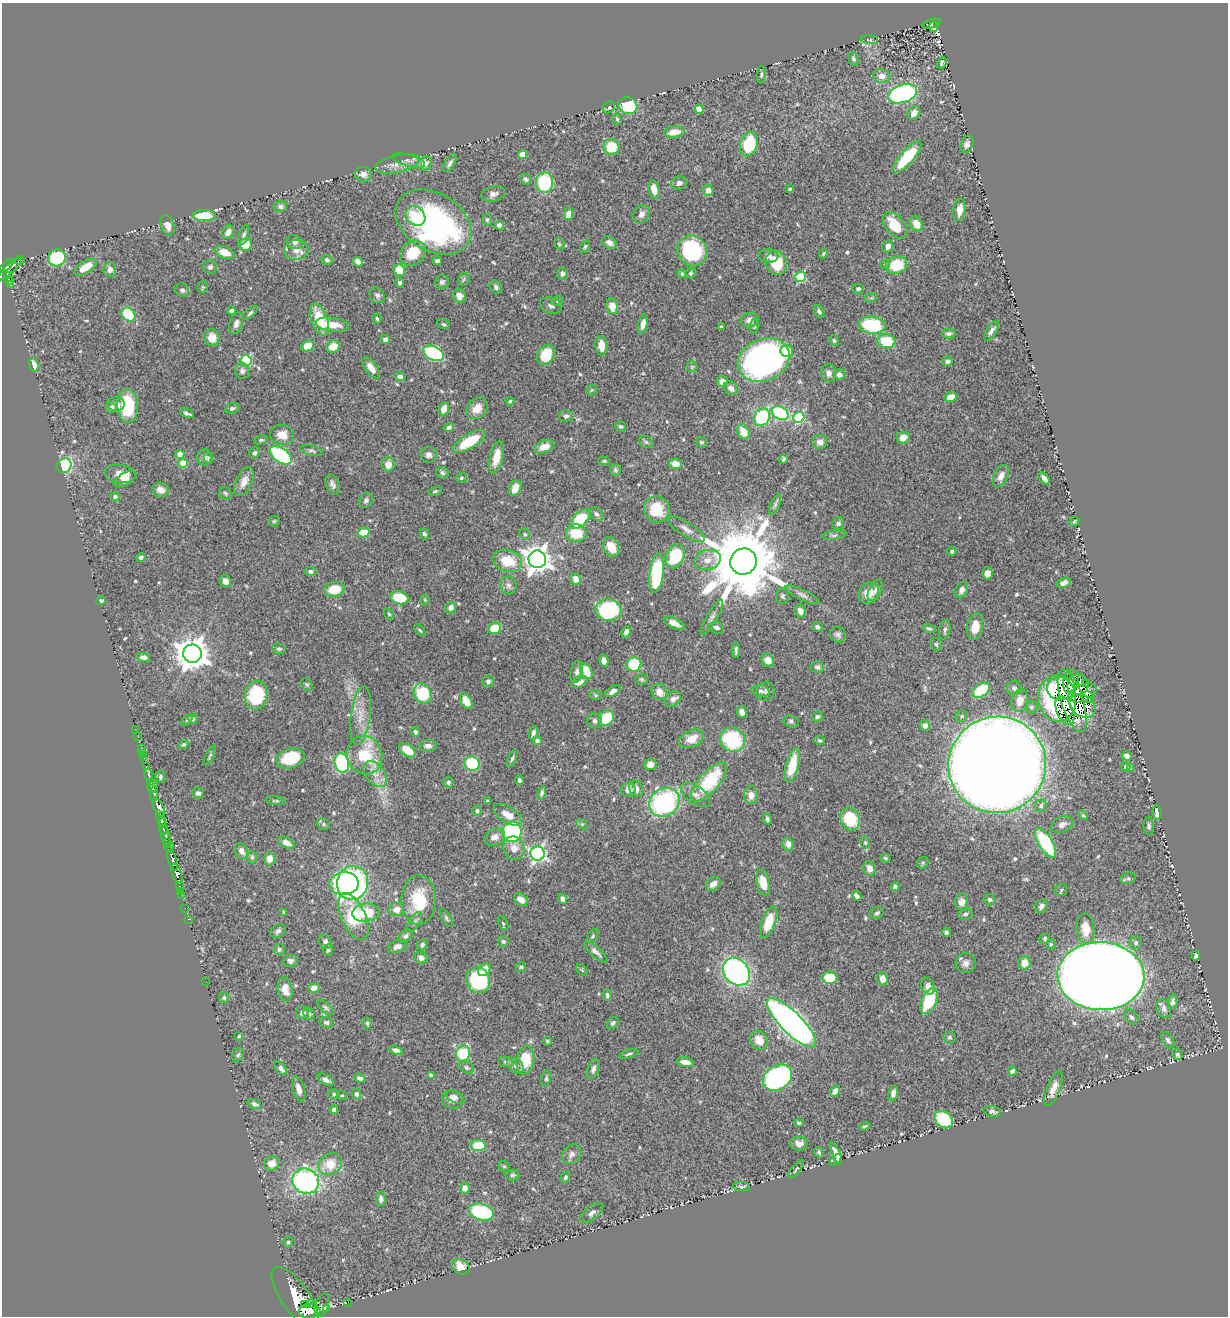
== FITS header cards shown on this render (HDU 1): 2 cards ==
NAXIS1  =                 1226
NAXIS2  =                 1314

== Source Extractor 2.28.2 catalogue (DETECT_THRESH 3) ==
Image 1226 x 1314 px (HDU 1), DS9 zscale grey, 1 PNG px = 1 image px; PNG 1230 x 1318 px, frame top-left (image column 1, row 1314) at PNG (2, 3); each listed source drawn as its Kron ellipse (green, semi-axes under 4 px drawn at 4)
Background 0.449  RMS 0.014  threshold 0.0434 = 3 sigma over >= 5 px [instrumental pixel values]
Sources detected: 598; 3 with non-positive FLUX_AUTO (blend fragments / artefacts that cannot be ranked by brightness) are neither listed nor drawn; of the other 595, the 500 brightest by FLUX_AUTO listed and drawn (95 fainter detections omitted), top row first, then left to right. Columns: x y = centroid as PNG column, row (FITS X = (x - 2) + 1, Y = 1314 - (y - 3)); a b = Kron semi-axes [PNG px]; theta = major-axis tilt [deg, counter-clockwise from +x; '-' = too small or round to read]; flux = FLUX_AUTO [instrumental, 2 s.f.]
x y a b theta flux
932 24 9 4 18 42
934 27 5 3 - 56
870 40 8 3 -4 1.4
853 59 7 4 -74 2.1
942 63 6 4 61 1.7
761 75 8 4 86 2.2
882 76 9 7 -16 7.6
903 94 15 9 18 180
628 106 9 8 - 59
609 107 6 5 - 2.1
699 109 4 4 - 16
914 113 7 6 - 7.1
617 119 6 4 -73 1.5
674 132 10 5 7 12
749 144 12 8 74 53
967 144 9 6 69 4.1
612 147 8 7 - 24
523 155 4 4 - 21
907 157 20 6 49 42
409 160 16 5 -15 4
425 163 8 6 45 5.8
450 163 10 5 57 3.1
398 164 23 8 12 9.9
363 174 8 7 - 5.4
526 179 6 5 - 2.5
545 183 10 8 89 60
679 183 8 6 14 5.4
790 189 3 3 - 1.6
654 190 9 5 -77 10
708 190 5 5 - 6.1
493 194 12 7 17 4.5
280 207 6 5 - 2.4
959 210 11 6 82 9.4
568 214 6 4 77 8
641 214 9 7 61 4.3
204 216 11 5 0 38
416 216 11 8 -41 16
487 220 6 4 85 1.8
433 222 41 28 -32 230
916 224 8 6 -63 10
168 225 11 6 -71 7.1
499 225 4 4 - 8.5
895 225 15 9 -50 25
228 232 7 5 53 6.4
244 235 10 5 73 2.8
295 242 8 7 - 4
609 243 8 5 -31 5.9
559 244 6 4 -47 1.5
245 245 6 6 - 19
585 246 7 4 62 1.5
888 246 6 5 - 5.8
296 250 12 10 10 10
692 251 16 14 -60 86
225 252 10 6 -20 13
413 253 14 11 44 27
823 254 5 4 - 1.3
768 256 10 6 -3 4.5
57 258 9 8 - 69
20 260 5 3 - 25
327 260 5 4 - 2.4
437 261 4 3 - 2.4
358 262 5 4 - 5.1
776 263 12 10 -71 32
885 264 5 4 - 1.3
7 265 8 4 40 200
896 265 11 8 16 34
85 267 13 6 34 17
210 267 7 7 - 3.1
10 269 15 4 43 170
110 270 7 6 - 5
399 270 6 5 - 26
562 273 6 5 - 3
691 273 5 4 - 1.6
682 274 4 3 - 1.5
7 276 3 3 - 55
801 277 5 5 - 71
464 279 6 5 - 2.1
9 280 4 3 - 49
442 282 7 6 - 2.7
399 283 5 4 - 2
11 284 4 3 - 50
203 287 5 5 - 1.3
496 287 7 5 -53 2.9
858 289 6 5 - 1.7
182 290 7 6 - 2.9
377 295 8 7 - 3.8
459 296 7 6 - 7.1
871 298 6 4 17 1.3
558 301 6 5 - 1.7
551 306 11 8 -20 3.8
612 306 8 5 -79 15
232 310 4 3 - 2.5
819 312 7 4 -60 2.6
250 313 9 3 42 1.9
128 314 8 6 -44 49
377 319 5 3 - 1.5
319 320 17 8 -69 34
750 320 8 7 - 5.2
236 323 11 6 71 5.3
443 324 7 5 -16 1.7
643 324 10 4 76 6.4
332 325 17 6 -9 17
872 325 13 8 -4 68
754 326 7 4 83 1.9
721 327 3 3 - 1.6
991 331 12 5 57 3.6
949 333 7 5 2 2.8
212 338 8 7 - 12
385 339 5 4 - 2.8
834 340 5 5 - 1.9
886 341 9 7 -5 33
308 346 7 5 24 15
601 346 10 6 -84 11
333 347 7 6 - 10
787 351 6 6 - 24
434 353 11 6 -27 120
546 355 11 8 62 33
764 360 27 21 24 470
246 361 5 5 - 85
947 361 5 4 - 3.4
34 365 7 4 -76 11
692 367 5 5 - 1.5
371 368 12 5 -53 8.1
242 371 8 7 - 3.2
829 373 9 7 -85 5.2
839 375 6 5 - 4.9
400 376 5 4 - 3.2
722 381 5 5 - 8.5
731 388 7 6 - 5.7
592 390 5 5 - 1.4
951 397 6 4 21 10
510 401 4 3 - 1.6
116 404 9 7 -3 4.8
127 406 17 10 -87 56
111 407 5 5 - 3.5
232 408 7 5 17 2.5
477 408 12 9 42 11
444 409 6 5 - 12
187 413 7 3 -22 2.7
780 413 9 6 -33 87
566 416 7 5 5 2.9
762 417 9 7 55 70
799 418 5 5 - 89
621 426 5 5 - 1.9
449 427 5 4 - 2.4
743 432 8 6 -60 14
282 435 12 10 -11 12
903 438 6 5 - 10
261 440 7 4 14 1.7
469 441 18 7 31 38
646 442 7 5 -29 2.4
701 442 6 5 - 1.7
820 442 7 7 - 5.8
544 447 10 6 20 10
312 451 11 5 -15 2.6
255 453 6 5 - 2.4
180 454 4 4 - 12
281 455 12 7 -36 100
429 455 8 8 - 4.5
204 457 8 7 - 4
496 457 16 6 77 15
209 458 6 4 84 1.7
784 459 5 3 - 1.8
604 461 6 4 0 1.5
183 463 4 4 - 27
388 464 7 6 - 9.2
675 464 6 5 - 8.8
64 466 8 7 - 95
615 470 6 5 - 1.9
442 473 6 5 - 2.3
120 474 16 9 -8 11
1001 476 12 7 65 7.4
461 478 5 4 - 1.5
1044 478 7 4 -48 5.3
125 479 12 6 28 5.6
244 481 15 8 66 9.4
333 484 10 6 -66 3.8
515 488 8 5 64 13
160 490 8 7 - 7.7
435 491 7 4 15 1.4
225 493 6 5 - 1.9
115 497 4 4 - 3.4
366 500 8 6 60 3
775 505 10 4 67 2.6
657 509 13 12 - 28
596 514 7 6 - 3
580 519 12 6 46 49
274 521 5 5 - 1.4
1074 521 5 4 - 1.5
838 523 6 5 - 2.6
686 529 21 7 -32 7.1
364 533 6 5 - 24
576 533 10 9 - 25
424 534 6 4 -62 2.2
525 534 6 5 - 1.6
834 535 11 4 7 2.5
611 547 10 7 -63 19
952 551 5 4 - 2
675 556 13 8 66 65
141 557 5 4 - 2.5
537 559 9 8 - 1100
707 560 14 10 18 9.2
507 561 15 11 -16 28
743 561 13 13 - 14000
311 571 6 4 -3 2.9
657 573 20 7 83 87
987 573 6 5 - 6.2
576 579 6 5 - 6.9
225 581 6 5 - 5.3
1064 583 7 4 18 4.4
508 585 9 8 - 4
334 589 10 7 11 22
875 590 12 6 63 4.1
962 590 8 6 62 5.4
869 593 11 9 51 12
802 595 18 5 -25 4.7
783 596 8 6 -79 2.6
399 598 9 6 -13 39
425 600 5 5 - 1.3
101 601 5 4 - 1.8
451 608 6 5 - 5.3
609 610 13 11 -7 98
800 611 7 5 -66 5.3
389 614 6 4 -57 1.5
712 617 20 5 60 4.8
674 623 11 5 -24 7
817 627 5 4 - 2.6
975 627 13 8 81 16
494 628 7 5 20 26
717 628 8 5 -20 3.6
929 628 6 4 -15 2.1
420 630 7 4 -46 1.7
945 630 10 5 82 3.3
626 632 6 4 70 4.2
838 634 8 7 - 3.4
936 644 6 5 - 1.5
279 649 7 5 -9 1.8
736 650 8 3 88 2.1
192 654 9 9 - 1800
143 657 7 4 -10 3.7
768 660 7 6 - 7.5
604 661 6 4 -81 4.4
634 664 7 7 - 54
817 667 7 5 -7 2.5
586 671 8 5 -64 20
577 672 11 6 80 4.1
642 679 6 5 - 1.7
488 681 6 5 - 2.5
1071 681 12 7 76 26
579 682 9 5 27 7.4
1085 683 3 2 - 40
307 685 7 5 -55 1.7
1078 685 11 10 - 22
1014 688 7 7 - 3.8
1061 688 14 12 8 41
981 690 10 6 34 41
613 691 8 4 34 4.5
760 691 9 6 -13 2.8
659 692 9 7 -53 9.3
765 692 9 9 - 3.6
422 693 10 8 -60 55
1082 693 15 8 23 25
256 695 14 11 79 73
596 695 6 5 - 1.5
1088 697 6 5 - 7.8
673 699 9 7 41 5.4
1057 699 23 19 -84 93
1020 700 11 8 76 13
466 701 8 5 -61 19
1072 701 32 11 -73 100
1082 706 14 10 -36 37
1031 707 6 6 - 2.5
1065 710 15 8 -66 28
742 712 6 4 -71 5.4
361 716 29 10 83 17
817 716 5 4 - 2
962 716 6 5 - 2.1
606 718 8 7 - 40
193 719 5 4 - 2.1
187 720 6 4 44 1.5
595 721 7 7 - 3.2
791 721 7 5 -17 2.2
925 726 5 5 - 5.1
135 729 2 2 - 2.6
416 732 4 3 - 2
533 733 7 4 73 2.5
138 737 2 2 - 4.9
692 739 13 8 25 14
733 740 13 11 -36 68
820 740 5 4 - 1.8
537 741 4 4 - 3.3
184 744 5 4 - 1.6
428 746 9 6 2 4.9
141 748 2 2 - 4.1
407 750 9 5 -37 19
142 753 3 2 - 8.9
365 755 19 17 -70 51
210 756 11 3 63 1.7
1127 756 5 4 - 4.9
144 758 3 3 - 21
291 758 14 9 19 40
512 758 9 4 66 2
342 763 9 7 -78 120
472 763 8 7 - 50
650 764 6 5 - 6.3
792 765 17 6 75 31
997 765 49 48 - 4200
146 767 3 2 - 35
1125 767 5 4 - 2
1131 768 4 4 - 7
375 774 15 9 -53 10
149 775 6 3 -77 100
160 777 6 4 -80 2.5
519 780 5 4 - 2.3
151 782 4 3 - 100
448 782 5 5 - 2.1
709 782 24 10 49 68
153 787 6 4 61 290
636 789 8 6 -69 5.1
628 790 7 7 - 5.1
198 793 6 5 - 2.9
542 793 6 4 75 2.7
154 794 7 3 89 190
696 795 16 9 -34 7.8
751 795 9 7 -90 8.4
276 801 9 4 -9 1.6
487 801 4 3 - 1.5
664 802 16 13 36 150
1041 806 6 5 - 2.6
159 807 10 5 -64 790
477 811 5 4 - 1.8
1157 813 7 4 -80 6
507 815 16 8 -33 12
1083 815 5 4 - 1.3
161 819 9 3 -70 150
767 819 5 4 - 2.1
850 819 11 9 -71 50
324 824 7 5 -24 1.8
582 824 6 4 -43 1.3
1062 824 11 7 26 4.6
1149 826 9 5 -85 2.3
163 827 8 4 -84 150
512 832 10 9 - 120
166 836 12 3 -73 160
495 837 10 8 23 7.2
865 842 6 5 - 1.7
168 843 4 3 - 57
286 843 9 5 -26 6.9
1046 843 16 7 -58 63
788 844 7 5 -75 6.1
169 847 5 4 - 73
514 848 12 10 -69 9.2
242 851 8 6 -65 6.1
538 854 7 7 - 260
252 857 6 4 -90 1.8
885 858 5 4 - 1.4
270 859 7 6 - 8.6
173 861 11 3 -71 510
923 863 6 5 - 1.6
869 868 7 6 - 7.1
177 873 10 4 -70 520
1128 878 8 5 15 2.2
352 883 17 15 78 210
763 883 13 6 -78 15
344 884 14 11 4 61
713 884 8 6 40 6.8
180 886 4 3 - 15
895 886 4 4 - 3
1061 890 6 6 - 1.8
181 891 2 2 - 5.6
182 895 2 2 - 6.6
857 896 5 4 - 3.3
563 899 5 4 - 4.7
419 900 24 17 89 46
521 900 7 5 -37 7.8
989 900 6 5 - 2.3
962 902 8 6 86 6.5
1041 906 7 6 - 3.7
185 908 2 2 - 3.3
397 909 7 6 - 8.2
284 912 3 3 - 1.4
366 913 14 9 7 28
877 913 7 5 35 2.3
965 914 7 5 13 2.5
353 917 25 12 -65 67
446 918 10 4 -61 2.1
188 919 2 2 - 5.8
414 922 11 5 59 3.2
769 922 16 7 70 29
503 923 7 4 -64 1.6
1086 929 15 9 -83 15
278 931 8 6 38 3.2
946 933 4 3 - 2.2
406 936 8 5 40 2.7
593 936 7 4 59 1.7
1045 938 5 5 - 1.9
325 941 8 6 -66 3.6
503 941 6 6 - 1.7
1136 943 6 6 - 2.8
1051 944 5 4 - 1.5
422 945 6 5 - 2.3
397 946 9 6 20 4.7
279 949 6 5 - 2.1
328 950 6 4 71 2.2
596 952 15 5 -42 4.6
1196 956 5 3 - 2.8
421 958 6 6 - 5.1
290 961 7 6 - 3.5
966 963 10 10 - 5.5
1024 963 7 6 - 11
521 967 5 4 - 1.6
484 970 7 5 46 11
582 970 7 4 -46 1.3
736 972 15 12 -49 210
1101 976 43 34 -3 4700
830 978 7 6 - 28
882 979 6 5 - 9.3
478 980 13 12 - 97
206 981 2 2 - 85
928 986 9 6 -69 8
314 988 6 5 - 5.4
285 989 12 7 -79 12
607 995 5 4 - 2.2
224 998 5 5 - 2
929 1001 13 7 67 50
1173 1002 7 5 83 3.1
326 1008 10 5 -41 2.4
1164 1008 10 7 -70 4.5
303 1013 6 6 - 3.5
309 1014 6 5 - 2.2
1131 1017 9 5 -49 2.6
326 1022 7 5 -12 2.5
367 1023 5 5 - 1.7
613 1023 7 5 48 2.3
791 1023 33 10 -45 620
239 1036 4 4 - 1.3
949 1037 6 6 - 1.8
759 1040 10 8 -54 13
1168 1040 9 5 -60 2.8
547 1041 4 4 - 1.7
396 1050 7 4 -17 3.1
463 1053 8 7 - 48
629 1054 10 3 16 1.9
1177 1054 6 5 - 2.9
238 1055 7 5 59 1.8
525 1060 14 9 81 31
506 1062 8 5 -10 2.1
685 1062 9 5 -10 7.3
515 1066 9 6 -39 4.2
466 1067 8 5 -26 2.3
281 1068 8 5 -48 5.3
593 1069 10 5 71 4.7
1012 1071 5 3 - 3.4
431 1076 4 4 - 4.5
360 1078 6 4 -23 3.2
546 1078 8 4 79 1.9
778 1078 15 12 32 250
326 1080 9 5 -31 5.2
299 1089 13 6 -74 6.5
1053 1089 18 6 68 9
835 1091 6 4 57 5.2
893 1093 7 5 79 4.5
334 1094 5 4 - 1.6
356 1094 5 4 - 2.5
342 1095 5 4 - 1.3
455 1097 10 5 -27 3.7
453 1100 11 9 -17 6
254 1104 7 5 -22 3.3
334 1110 4 4 - 3.4
992 1112 8 5 -10 3.6
944 1120 10 7 -38 58
799 1123 5 4 - 1.7
865 1126 6 3 18 1.3
799 1143 8 7 - 6.5
478 1145 7 5 -8 28
819 1152 5 4 - 2.1
836 1153 11 4 -64 8
572 1154 11 8 47 4.9
836 1160 7 4 38 2
272 1163 7 7 - 10
330 1164 12 10 33 22
504 1166 6 4 -42 1.6
796 1169 11 3 53 1.8
512 1175 7 5 3 1.9
565 1177 5 4 - 2.3
306 1181 13 12 - 210
742 1187 8 4 -4 2.2
465 1188 5 5 - 5.4
381 1199 7 5 89 3.8
481 1212 13 8 -16 84
592 1213 13 6 39 3.9
288 1242 5 4 - 1.8
461 1267 9 7 -32 14
295 1297 36 14 -55 3300
348 1302 2 2 - 5.1
311 1303 3 2 - 65
304 1305 4 2 - 950
322 1305 12 6 71 230
326 1308 4 3 - 200
310 1311 11 7 4 1300
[95 fainter detections neither listed nor drawn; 3 non-positive-flux detections neither listed nor drawn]